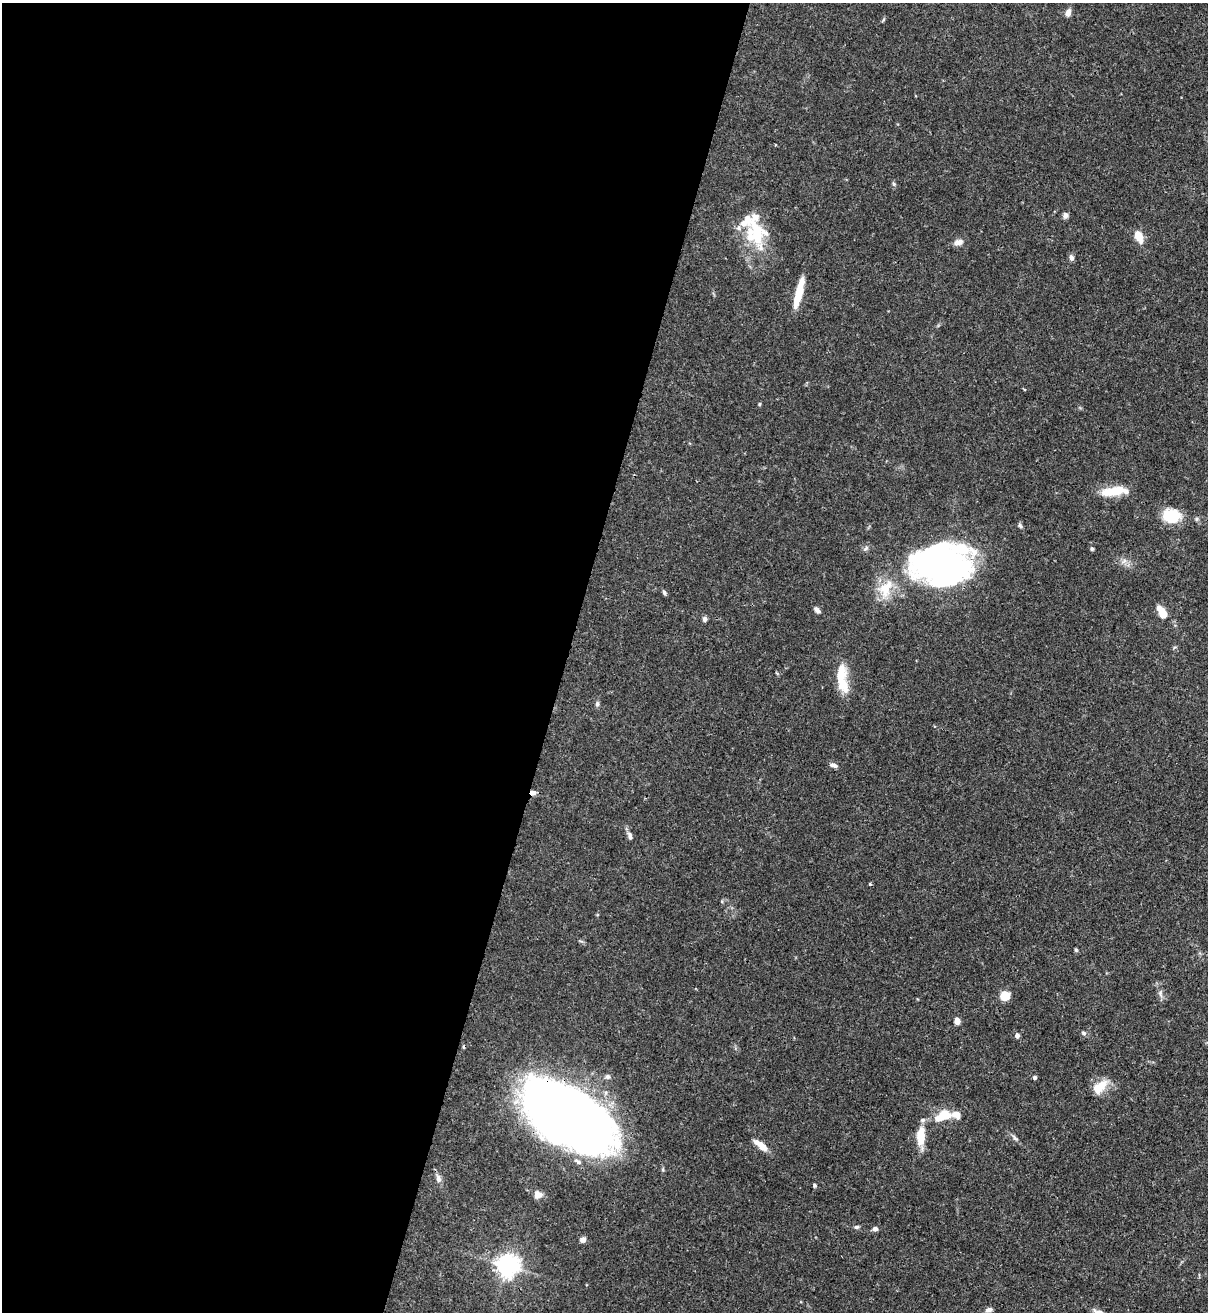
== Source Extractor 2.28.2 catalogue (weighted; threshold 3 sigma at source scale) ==
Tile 5 of 4 x 4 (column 1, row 2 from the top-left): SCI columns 218-1423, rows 2656-3965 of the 5389 x 5307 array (HDU 1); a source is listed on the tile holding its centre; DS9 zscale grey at full resolution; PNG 1210 x 1314 px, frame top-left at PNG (2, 3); no overlay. Shown black and unused: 47% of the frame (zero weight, under 3 of 4 exposures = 7% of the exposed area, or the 3 px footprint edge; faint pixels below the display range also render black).
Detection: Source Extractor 2.28.2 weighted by HDU 2 'WHT'; one run over the whole footprint, this tile lists its part. Background 0.1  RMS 0.0041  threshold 0.0186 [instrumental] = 3 sigma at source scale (4.5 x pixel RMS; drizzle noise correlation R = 1.50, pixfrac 1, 0.05/0.05 arcsec/px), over >= 5 px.
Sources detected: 61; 2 inside a brighter object's white glare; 2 cosmic-ray / hot-pixel residue — not listed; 8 inside a brighter listed object's ellipse — not listed separately; the other 49 listed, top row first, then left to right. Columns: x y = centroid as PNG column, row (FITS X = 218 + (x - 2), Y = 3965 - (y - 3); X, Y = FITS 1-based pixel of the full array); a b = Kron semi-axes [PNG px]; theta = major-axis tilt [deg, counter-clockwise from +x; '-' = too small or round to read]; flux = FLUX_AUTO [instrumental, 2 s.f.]
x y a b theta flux
1068 12 8 6 66 2.3
775 145 3 2 - 0.34
894 184 7 4 -59 0.63
1065 215 7 6 - 1.5
1139 236 11 7 -66 6.2
757 237 31 24 68 18
959 242 12 7 15 2.2
1071 258 7 6 - 1.5
799 293 30 6 75 12
759 404 5 4 - 0.45
1114 491 27 9 9 12
1171 516 19 15 -2 13
1020 526 8 5 -62 0.82
1092 549 4 4 - 0.71
1124 561 8 4 37 1.2
944 565 62 38 1 150
885 589 27 18 61 11
664 593 7 4 -67 0.87
817 610 8 5 -46 1.6
1162 612 13 7 -57 6.9
704 619 7 5 -78 1.2
841 673 23 11 81 8.8
597 704 7 5 74 0.92
833 765 9 6 -19 1.6
533 793 7 6 - 1.6
630 836 11 5 -70 1.5
1076 950 5 4 - 0.56
1160 994 11 5 -80 1.5
1005 996 10 10 - 5.4
957 1021 6 5 - 3.2
1084 1033 7 5 -29 0.87
1017 1035 5 5 - 1.8
608 1076 7 6 - 1.2
1034 1077 4 4 - 1
1100 1087 21 12 42 7.1
563 1112 78 39 -31 550
942 1116 24 12 23 10
921 1136 21 9 88 8.3
1015 1138 11 4 -49 1.1
761 1145 20 7 -39 4.3
578 1161 12 6 -35 1.6
438 1179 11 7 -78 1.8
814 1185 5 4 - 0.63
538 1194 8 7 - 3.4
856 1227 7 5 1 0.76
875 1229 5 5 - 1.7
583 1239 7 6 - 1.6
507 1265 7 7 - 310
989 1310 8 6 9 1.5
Overlapping masked pixels (flux is a lower limit): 2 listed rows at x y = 533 793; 563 1112